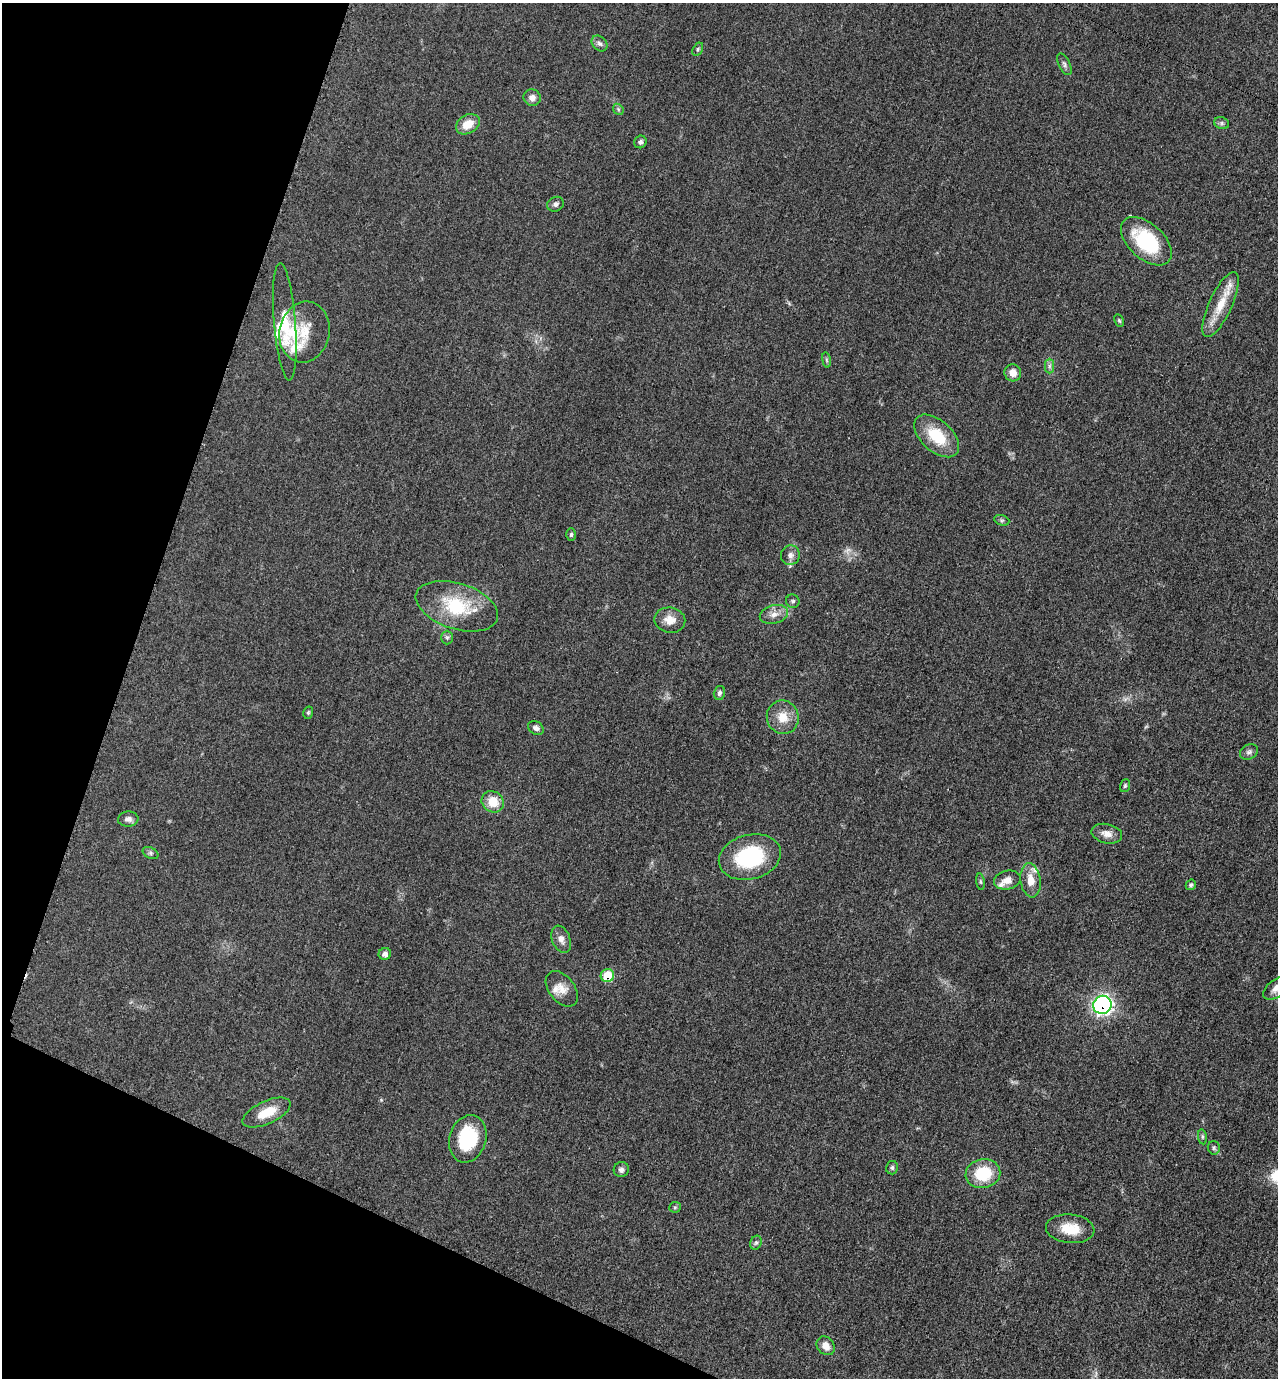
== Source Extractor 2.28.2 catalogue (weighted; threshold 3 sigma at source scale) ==
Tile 9 of 4 x 4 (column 1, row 3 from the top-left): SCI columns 278-1553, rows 1387-2762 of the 5530 x 5520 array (HDU 1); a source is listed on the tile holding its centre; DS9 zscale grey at full resolution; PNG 1280 x 1380 px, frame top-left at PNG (2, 3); each listed source drawn as its Kron ellipse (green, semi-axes under 4 px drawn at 4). Shown black and unused: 17% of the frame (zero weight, under 3 of 5 exposures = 1% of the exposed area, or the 3 px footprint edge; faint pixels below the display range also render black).
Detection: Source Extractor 2.28.2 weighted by HDU 2 'WHT'; one run over the whole footprint, this tile lists its part. Background 0.0497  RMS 0.0056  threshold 0.025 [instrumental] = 3 sigma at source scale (4.5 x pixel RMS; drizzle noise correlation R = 1.50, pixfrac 1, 0.05/0.05 arcsec/px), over >= 5 px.
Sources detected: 68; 1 too faint to see at this stretch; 1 cosmic-ray / hot-pixel residue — neither listed nor drawn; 8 inside a brighter listed object's ellipse — not listed separately; the other 58 listed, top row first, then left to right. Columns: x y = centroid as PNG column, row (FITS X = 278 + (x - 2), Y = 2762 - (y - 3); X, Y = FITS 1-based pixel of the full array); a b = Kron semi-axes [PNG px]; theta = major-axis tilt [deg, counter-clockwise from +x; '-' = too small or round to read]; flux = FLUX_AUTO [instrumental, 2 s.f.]
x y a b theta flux
600 43 9 6 -43 1.8
698 49 7 4 61 0.86
1064 64 12 5 -64 1.7
532 98 9 8 - 3.2
618 109 6 4 -47 0.9
1222 123 7 6 - 1.3
468 124 13 9 30 8.4
640 142 6 6 - 1.4
556 204 8 7 - 1.7
1146 241 30 17 -42 38
1221 305 35 11 65 14
1119 321 6 4 -63 0.79
285 322 59 11 -85 17
304 332 31 25 77 16
826 360 8 4 -81 0.91
1049 366 7 4 90 1.4
1013 373 8 8 - 5.1
937 436 27 15 -42 21
1002 520 8 5 -18 1.1
571 535 6 5 - 1
790 555 10 9 - 2.8
793 601 7 6 - 1.3
457 606 42 23 -18 32
774 614 14 9 14 4.4
670 620 15 12 -10 6.5
447 637 7 6 - 1.3
719 693 7 5 77 1.4
308 713 6 5 - 0.99
783 717 17 16 - 9.3
536 728 8 6 -33 2
1249 752 9 7 29 1.9
1125 786 6 5 - 0.97
493 802 11 10 - 10
128 819 10 7 4 2.5
1107 834 15 9 -12 4.5
151 853 8 5 -27 1.2
750 857 31 22 14 46
1007 880 13 9 12 4.5
1030 880 17 10 -83 7.4
980 882 8 4 -81 0.96
1191 885 5 4 - 1.2
561 939 14 9 -68 3.7
385 954 6 6 - 2.3
607 976 7 6 - 14
1276 988 15 8 38 4.3
562 989 20 13 -51 6.5
1102 1005 9 9 - 160
267 1112 26 11 25 12
1202 1137 7 4 -82 0.89
468 1139 24 18 73 33
1214 1148 7 6 - 1.1
892 1168 7 6 - 1.2
621 1170 7 7 - 2.1
983 1174 17 14 10 21
675 1207 6 5 - 0.85
1070 1229 24 14 -5 13
756 1243 7 5 67 1.2
826 1346 10 8 -50 4.6
Overlapping masked pixels (flux is a lower limit): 2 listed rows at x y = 607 976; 1102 1005
Isophote crosses this tile's border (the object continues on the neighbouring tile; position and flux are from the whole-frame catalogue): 1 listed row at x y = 1276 988